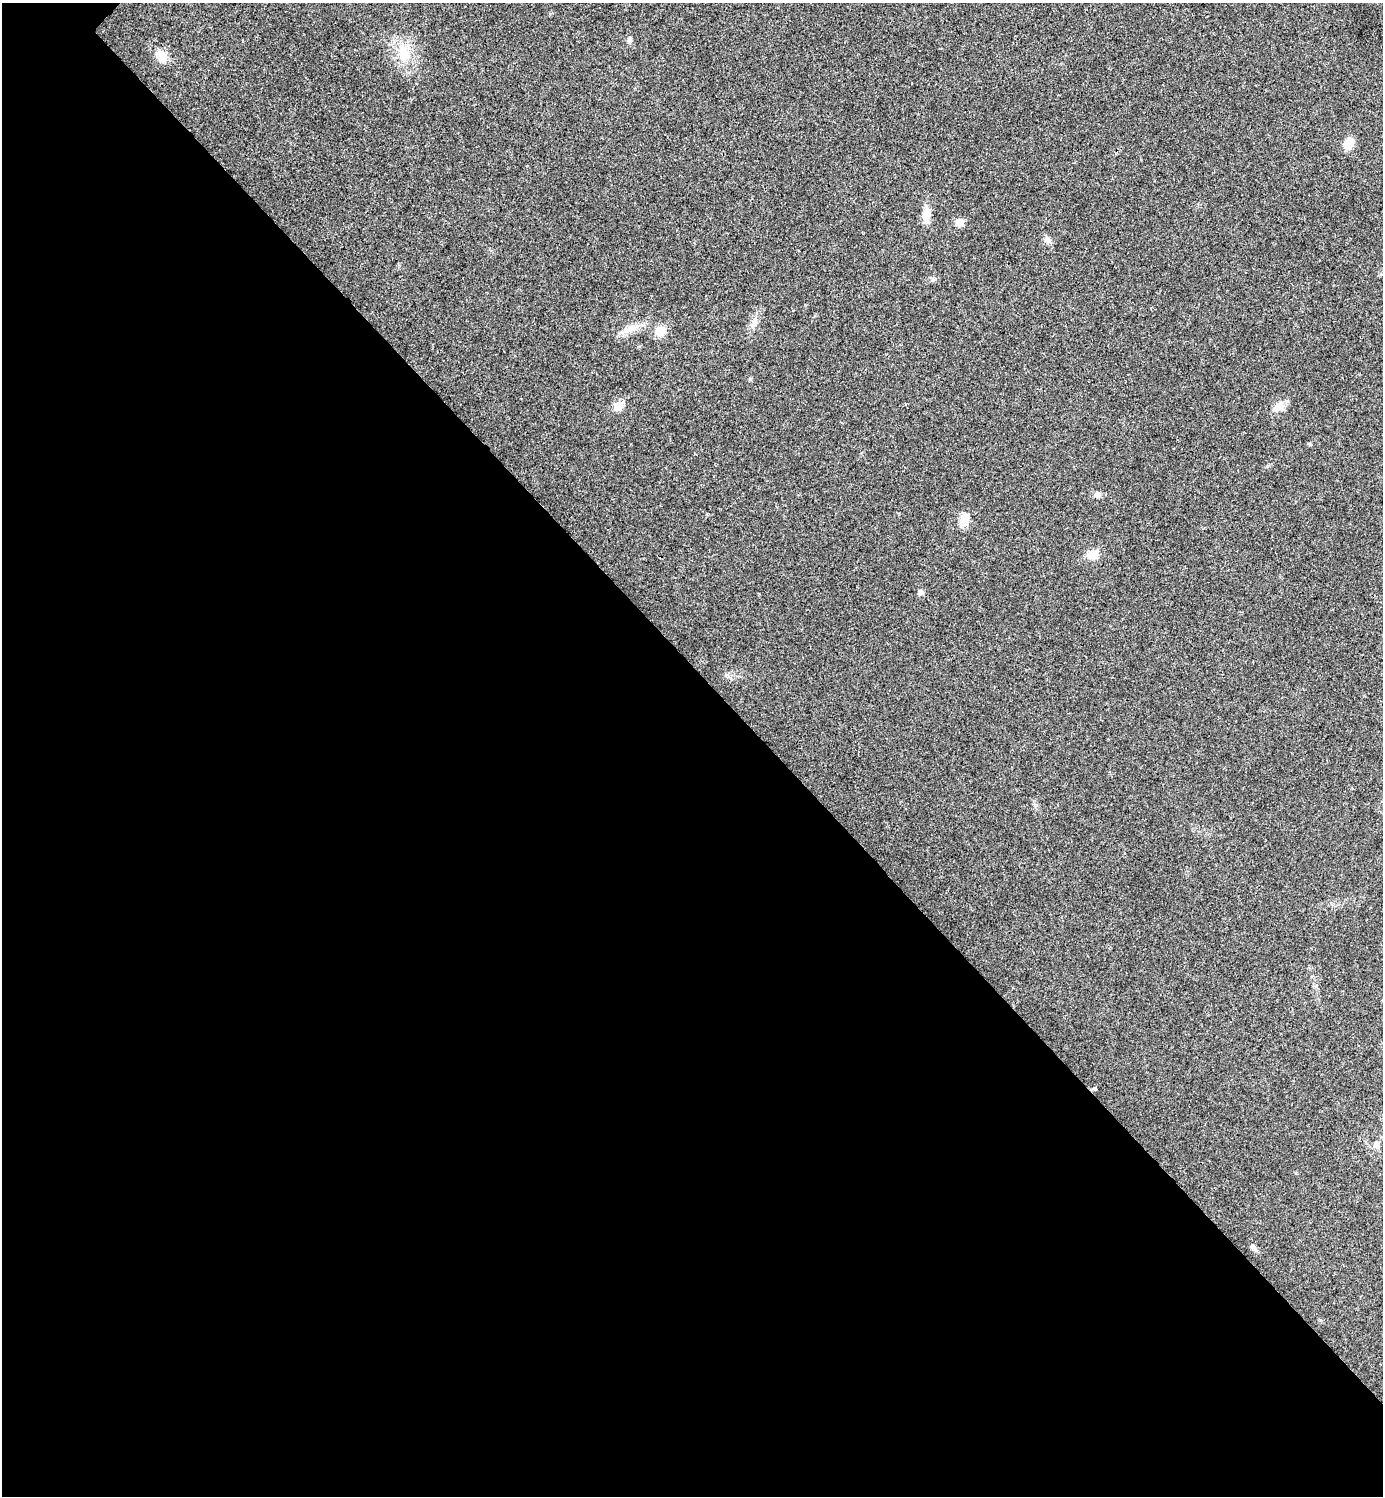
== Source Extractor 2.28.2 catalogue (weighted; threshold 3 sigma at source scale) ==
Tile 14 of 4 x 4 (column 2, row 4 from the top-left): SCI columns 1541-2921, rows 7-1500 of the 5984 x 5984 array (HDU 1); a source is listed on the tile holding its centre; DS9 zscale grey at full resolution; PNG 1385 x 1498 px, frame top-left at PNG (2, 3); no overlay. Shown black and unused: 55% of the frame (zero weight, under 3 of 4 exposures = <1% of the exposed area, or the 3 px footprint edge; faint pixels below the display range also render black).
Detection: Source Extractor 2.28.2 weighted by HDU 2 'WHT'; one run over the whole footprint, this tile lists its part. Background 0.0199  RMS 0.0054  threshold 0.0245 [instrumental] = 3 sigma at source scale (4.5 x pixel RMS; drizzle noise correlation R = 1.50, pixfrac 1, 0.05/0.05 arcsec/px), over >= 5 px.
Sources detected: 19; all 19 listed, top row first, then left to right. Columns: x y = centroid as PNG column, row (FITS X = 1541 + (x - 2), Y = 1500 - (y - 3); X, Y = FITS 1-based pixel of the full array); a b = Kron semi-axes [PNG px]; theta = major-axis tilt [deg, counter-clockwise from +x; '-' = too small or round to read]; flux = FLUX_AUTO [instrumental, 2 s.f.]
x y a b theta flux
630 40 9 5 86 1.4
404 53 26 13 -87 12
161 56 13 10 -65 7.7
1348 144 12 10 72 6.3
926 215 21 9 88 6.3
959 222 9 8 - 3.8
1048 240 8 7 - 1.9
754 322 11 7 60 2.6
631 328 14 9 -5 4.3
660 331 11 10 - 6.9
618 406 6 5 - 15
1279 407 18 10 45 4.7
1098 494 8 6 27 1.7
964 520 16 10 65 6.2
1093 555 6 6 - 13
920 592 6 5 - 2.1
1094 1088 6 4 0 0.71
1376 1144 9 7 -76 2.5
1252 1247 10 5 -40 1.7
Unlisted compact peaks at least as high as the median listed source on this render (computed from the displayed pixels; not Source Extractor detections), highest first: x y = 750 379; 933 280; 1267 466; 1035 805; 1310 444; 1320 1320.